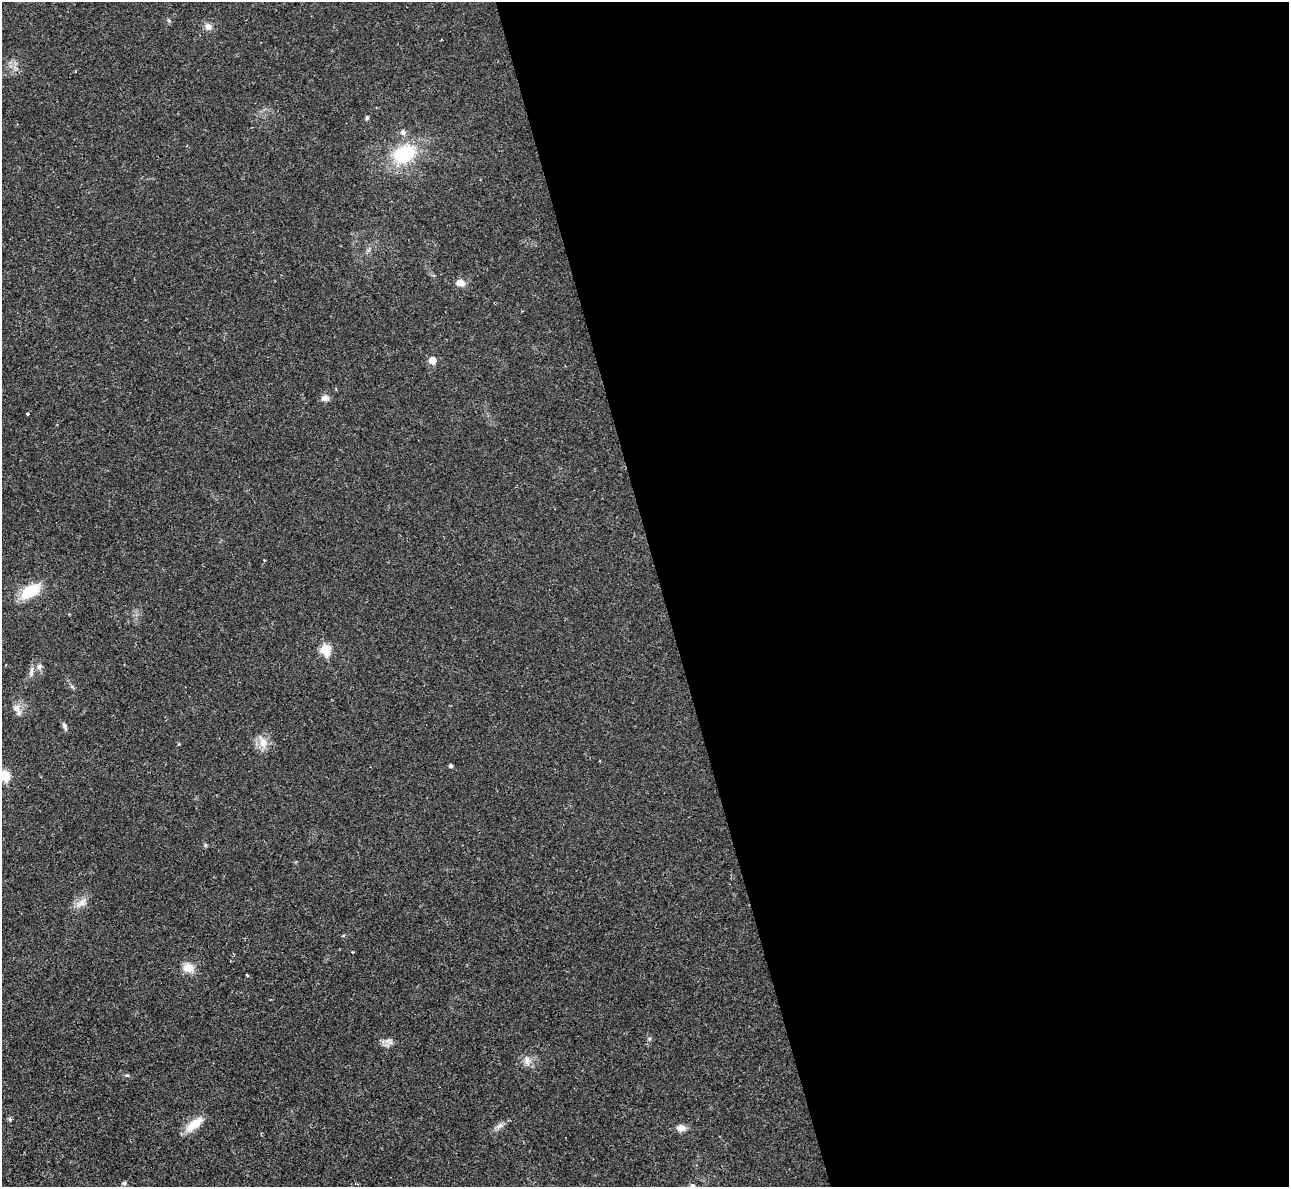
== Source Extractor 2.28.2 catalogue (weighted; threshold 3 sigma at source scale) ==
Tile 8 of 4 x 4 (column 4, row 2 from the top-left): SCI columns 3875-5161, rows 2674-3858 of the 5213 x 5195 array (HDU 1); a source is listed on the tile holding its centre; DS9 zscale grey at full resolution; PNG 1291 x 1189 px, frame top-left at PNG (2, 2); no overlay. Shown black and unused: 49% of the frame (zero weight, under 2 of 3 exposures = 3% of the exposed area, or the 3 px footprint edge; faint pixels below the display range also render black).
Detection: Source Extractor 2.28.2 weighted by HDU 2 'WHT'; one run over the whole footprint, this tile lists its part. Background 0.0288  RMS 0.0041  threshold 0.0184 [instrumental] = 3 sigma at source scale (4.5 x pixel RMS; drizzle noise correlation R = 1.50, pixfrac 1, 0.05/0.05 arcsec/px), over >= 5 px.
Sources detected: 31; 1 cosmic-ray / hot-pixel residue — not listed; the other 30 listed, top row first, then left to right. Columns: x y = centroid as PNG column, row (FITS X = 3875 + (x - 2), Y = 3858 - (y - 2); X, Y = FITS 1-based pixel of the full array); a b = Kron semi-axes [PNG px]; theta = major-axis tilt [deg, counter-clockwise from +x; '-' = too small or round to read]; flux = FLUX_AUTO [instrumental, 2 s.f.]
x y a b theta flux
208 27 10 9 - 2.1
367 118 5 4 - 0.82
403 132 6 6 - 1.5
404 154 23 17 23 24
460 283 12 9 5 2.7
432 360 5 5 - 5.8
325 398 10 8 -6 1.8
28 414 3 3 - 0.64
30 591 24 12 31 12
325 649 6 5 - 19
39 667 8 7 - 1.3
31 672 15 5 83 1.6
16 708 12 9 -53 2.7
65 727 13 4 -71 1
263 743 14 11 -77 4.2
451 766 4 4 - 0.91
5 776 6 5 - 17
205 845 5 5 - 0.55
81 902 21 8 37 3.3
188 967 13 11 -9 4.5
247 975 4 3 - 1.3
388 1041 10 5 9 1.6
527 1060 11 9 -81 2.7
127 1075 6 4 0 0.55
10 1119 6 5 - 0.64
194 1124 25 10 39 6.6
499 1126 12 6 36 1.9
681 1128 11 7 0 2.8
124 1183 4 4 - 0.93
692 1186 7 5 17 0.93
Isophote crosses this tile's border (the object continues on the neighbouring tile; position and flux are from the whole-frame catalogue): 2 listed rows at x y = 5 776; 692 1186